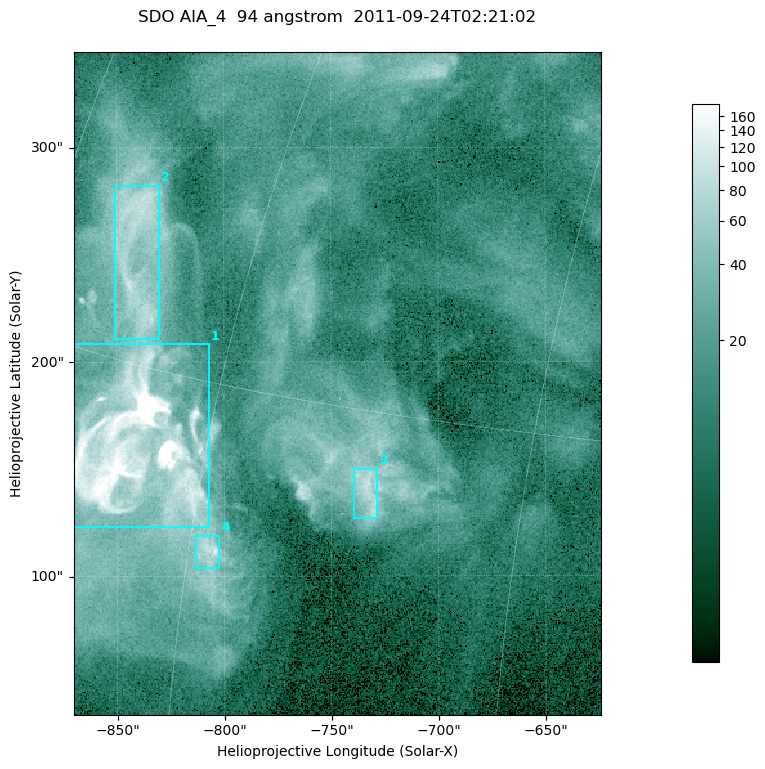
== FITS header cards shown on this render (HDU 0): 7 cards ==
TELESCOP= 'SDO     '           /
INSTRUME= 'AIA_4   '           /
WAVELNTH=                   94 /
WAVEUNIT= 'angstrom'           /
DATE-OBS= '2011-09-24T02:21:02.12' /
CTYPE1  = 'HPLN-TAN'           /
CTYPE2  = 'HPLT-TAN'           /

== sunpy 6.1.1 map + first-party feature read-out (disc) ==
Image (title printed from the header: SDO AIA_4  94 angstrom  2011-09-24T02:21:02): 410 x 515 px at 0.6 arcsec/px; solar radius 956 arcsec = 1594 px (partial field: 2.6% of the solar disc is inside the frame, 100% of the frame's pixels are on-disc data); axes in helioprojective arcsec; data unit not stated in the header (colour bar unlabelled)
Pointing: header CRPIX1/2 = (2058.48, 2043.05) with CRVAL1/2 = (0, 0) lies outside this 410 x 515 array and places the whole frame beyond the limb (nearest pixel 1.41 R_sun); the SolarSoft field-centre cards XCEN/YCEN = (-747.1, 189.9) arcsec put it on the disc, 1311 arcsec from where CRPIX/CRVAL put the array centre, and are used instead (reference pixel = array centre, CRVAL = XCEN/YCEN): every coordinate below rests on XCEN/YCEN
Orientation: roll -0.138 deg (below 1 deg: not rotated)
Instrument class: DISC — disc imager (sunpy class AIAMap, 94 A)
Bright regions (active regions / flare kernels): reference = the on-disc median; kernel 3 px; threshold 5 sigma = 50.2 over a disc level ~13.2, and >= 1.15x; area >= 211 px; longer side >= 5 px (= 3 arcsec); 4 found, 4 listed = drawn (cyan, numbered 1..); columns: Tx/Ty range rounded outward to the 2 arcsec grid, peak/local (2 s.f.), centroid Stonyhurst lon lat
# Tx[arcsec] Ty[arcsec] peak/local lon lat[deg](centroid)
1 -870..-806 122..210 63 -64 +13
2 -852..-830 210..282 8 -67 +18
3 -740..-728 126..150 7.8 -52 +13
4 -814..-802 104..120 9.2 -59 +10